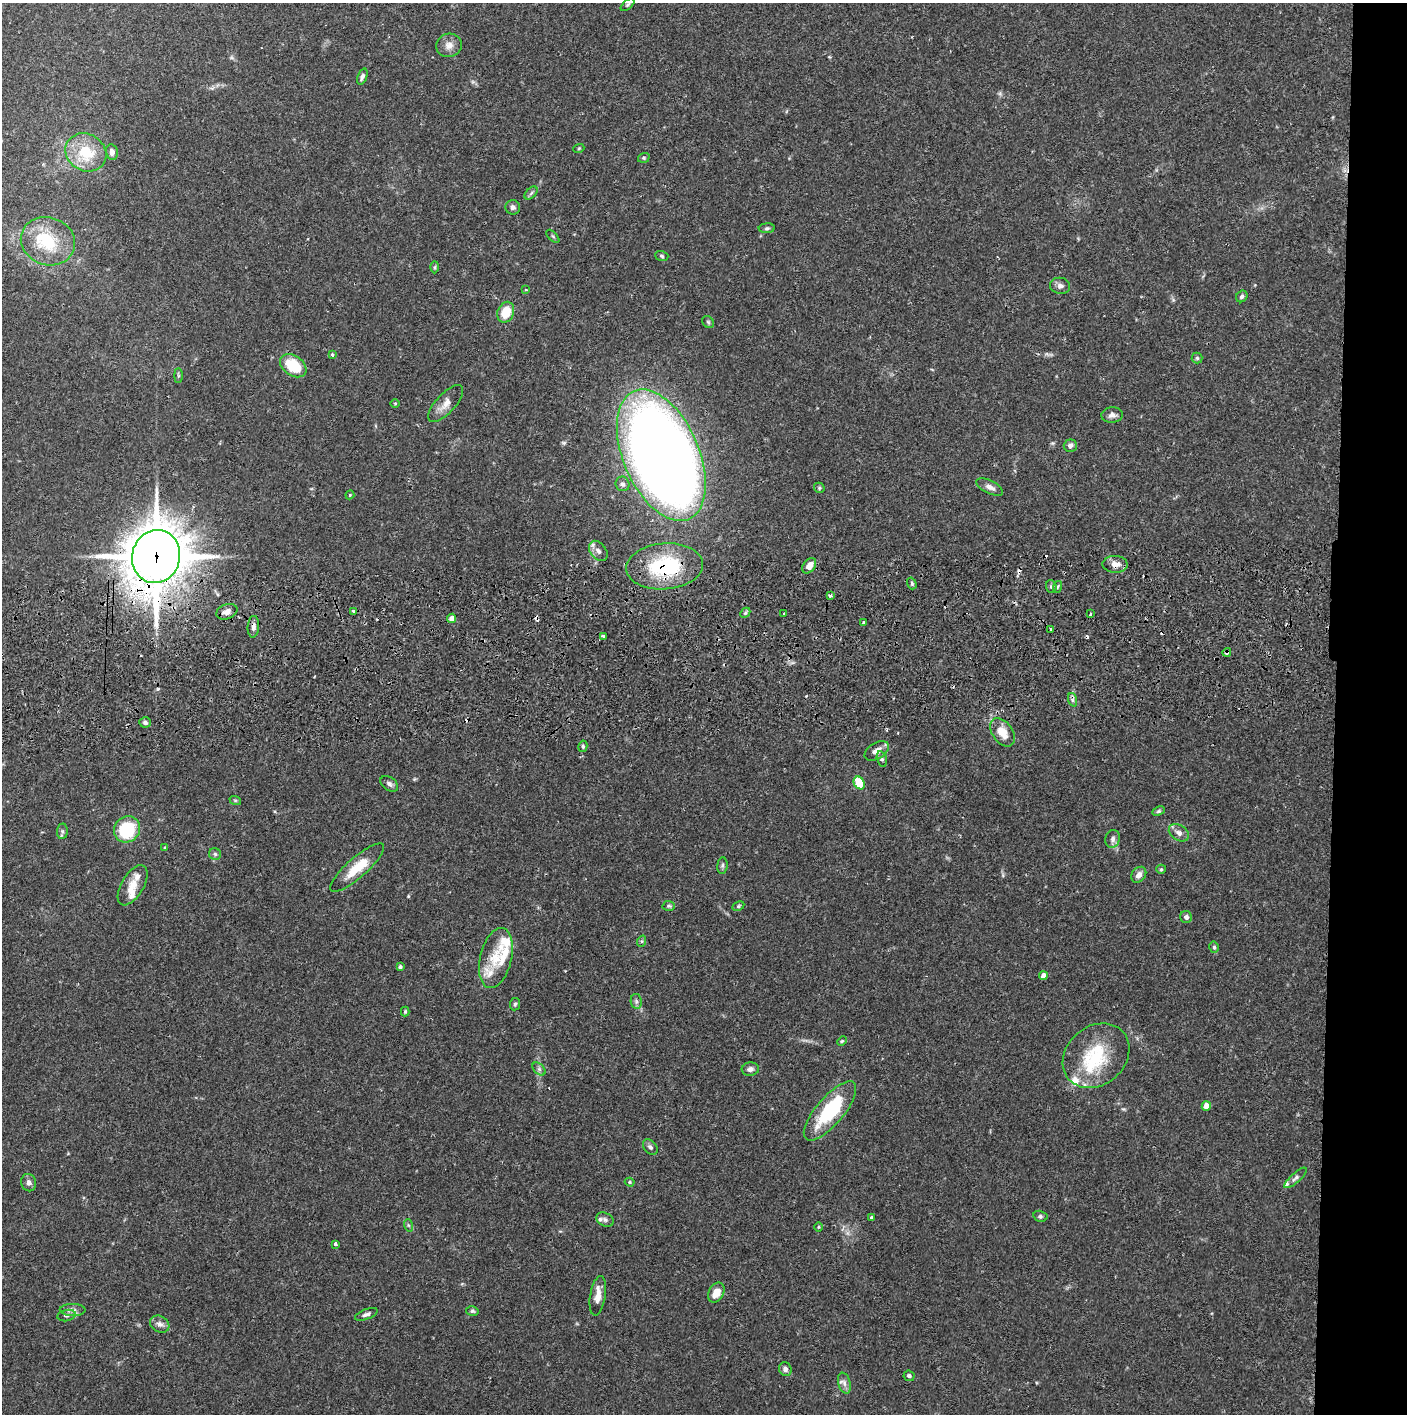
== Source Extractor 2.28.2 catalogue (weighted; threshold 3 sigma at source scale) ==
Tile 6 of 3 x 3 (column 3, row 2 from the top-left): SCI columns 2818-4222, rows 1477-2888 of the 4229 x 4358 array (HDU 1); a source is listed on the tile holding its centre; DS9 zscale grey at full resolution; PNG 1409 x 1416 px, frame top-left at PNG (2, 3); each listed source drawn as its Kron ellipse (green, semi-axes under 4 px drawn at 4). Shown black and unused: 5% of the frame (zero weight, under 2 of 3 exposures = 3% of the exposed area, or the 3 px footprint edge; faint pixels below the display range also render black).
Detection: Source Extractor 2.28.2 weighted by HDU 2 'WHT'; one run over the whole footprint, this tile lists its part. Background 0.068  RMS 0.0049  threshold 0.0221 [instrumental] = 3 sigma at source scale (4.5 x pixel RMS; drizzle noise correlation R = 1.50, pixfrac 1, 0.05/0.05 arcsec/px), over >= 5 px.
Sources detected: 130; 9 cosmic-ray / hot-pixel residue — neither listed nor drawn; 11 inside a brighter listed object's ellipse — not listed separately; the other 110 listed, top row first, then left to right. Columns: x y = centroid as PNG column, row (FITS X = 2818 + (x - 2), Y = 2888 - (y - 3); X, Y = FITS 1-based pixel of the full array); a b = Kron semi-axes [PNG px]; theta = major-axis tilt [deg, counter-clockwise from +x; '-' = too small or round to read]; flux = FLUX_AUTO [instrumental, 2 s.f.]
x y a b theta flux
628 5 8 4 41 0.85
449 45 13 11 14 3.6
362 76 8 4 69 1.4
579 148 5 3 - 0.51
86 152 21 18 -32 18
112 152 8 6 -79 2.3
644 158 6 4 20 0.77
531 193 8 4 45 1.1
513 207 7 7 - 1.6
767 228 8 5 4 0.91
553 236 8 3 -45 0.61
48 241 27 23 -20 24
662 256 7 5 -18 0.82
435 267 6 4 88 0.63
1060 286 10 8 -7 2
526 290 4 3 - 0.47
1242 296 6 5 - 1.4
506 312 11 8 67 10
708 322 6 5 - 0.86
332 355 4 3 - 0.88
1197 358 5 5 - 0.71
293 366 15 9 -36 17
178 376 7 4 90 0.71
395 403 4 3 - 0.44
446 404 23 9 47 5.1
1112 415 11 7 4 2.1
1070 446 7 6 - 1.7
661 455 70 38 -67 760
623 484 7 7 - 1.3
990 487 14 6 -26 2.7
819 488 5 5 - 0.67
350 495 4 4 - 0.46
598 551 11 7 -50 2.5
156 556 27 24 75 2000
1115 564 12 8 -2 3.6
665 566 38 23 5 41
809 566 8 5 51 4.8
912 583 6 4 -71 0.81
1051 587 6 5 - 1
1057 587 6 3 70 0.71
830 596 4 3 - 1.2
353 611 4 3 - 3.2
227 612 11 7 20 3.2
745 613 6 4 44 0.84
784 614 3 3 - 1.3
1090 614 3 3 - 1.6
451 618 4 4 - 3
864 623 4 3 - 1.1
253 627 11 5 85 2
1051 629 3 2 - 0.82
603 636 3 3 - 1.8
1227 652 4 3 - 1.1
1073 700 7 4 -71 1.1
145 722 5 5 - 1.4
1002 732 16 10 -55 7.6
583 746 6 4 80 0.84
877 751 13 8 32 3.7
882 759 8 5 -77 1.2
859 783 7 5 -61 12
389 784 10 6 -36 1.6
235 800 6 3 -18 0.55
1159 811 6 4 26 0.74
127 829 14 12 46 27
62 831 7 5 85 1.2
1179 833 11 7 -34 2.5
1113 839 9 7 77 1.9
165 848 4 3 - 0.44
215 854 6 6 - 0.91
722 866 8 5 83 0.94
357 868 35 10 41 13
1161 869 5 4 - 0.65
1139 875 9 6 52 2.8
133 885 22 11 59 6.7
669 906 6 5 - 0.78
738 906 6 4 28 0.76
1186 917 6 6 - 1.7
642 941 6 4 72 0.67
1214 947 5 4 - 0.89
496 958 31 16 76 14
400 967 4 3 - 1.1
1043 976 4 4 - 3.5
636 1001 7 5 -79 1.3
515 1004 6 5 - 0.89
405 1012 5 4 - 0.6
842 1041 5 4 - 0.58
1096 1056 36 29 41 31
539 1069 8 5 -45 1.1
750 1069 9 6 6 2
1206 1106 5 4 - 6.2
830 1111 37 13 50 36
650 1147 9 6 -50 1.3
1296 1178 14 4 42 1.6
630 1182 5 4 - 0.69
29 1183 9 7 -71 2.1
1040 1216 7 5 -14 0.97
871 1217 3 3 - 0.91
605 1220 9 6 -30 1.5
408 1225 6 4 -71 0.78
819 1227 5 3 - 0.48
335 1244 3 3 - 1.5
716 1292 10 7 64 5.2
598 1296 20 7 81 4.9
73 1310 13 6 -1 2.2
472 1311 6 5 - 0.86
366 1314 12 5 20 1.6
67 1315 9 5 11 1.4
160 1324 10 8 -30 2.4
785 1369 7 6 - 1.6
909 1376 5 5 - 1.2
844 1383 11 6 -75 2.2
Overlapping masked pixels (flux is a lower limit): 5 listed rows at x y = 156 556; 1115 564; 665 566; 253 627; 1227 652